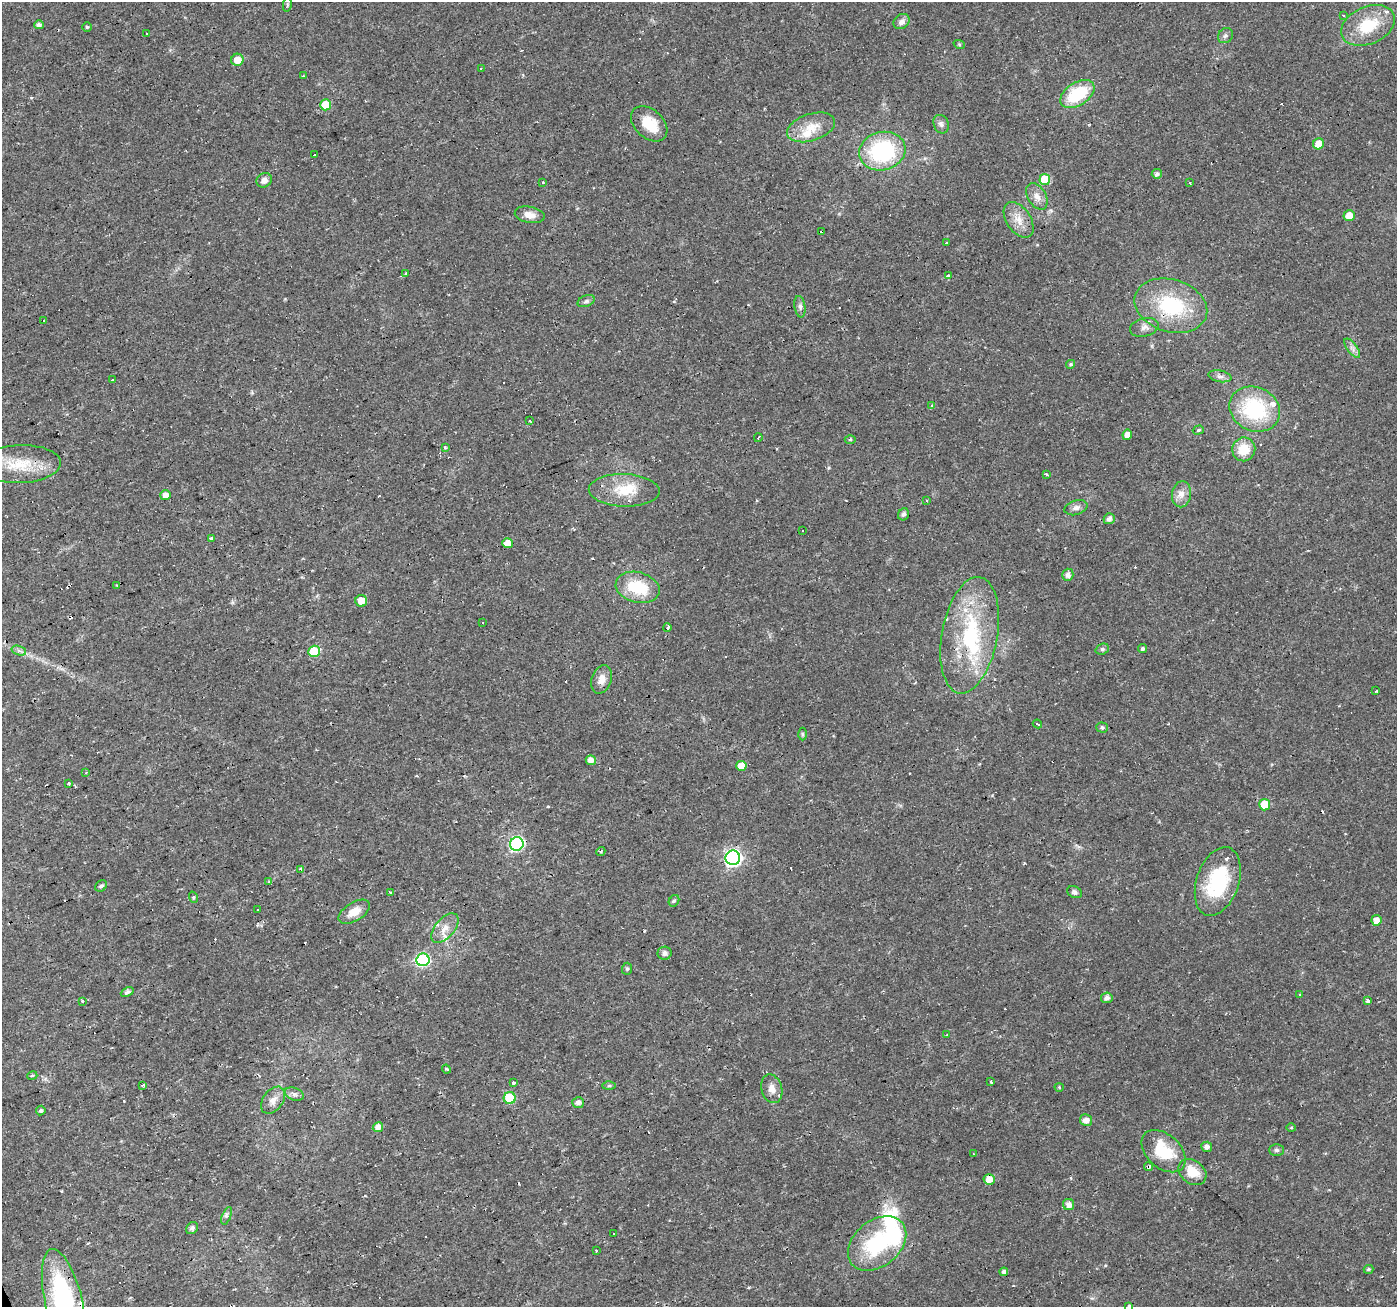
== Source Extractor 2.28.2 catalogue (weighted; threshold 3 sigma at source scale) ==
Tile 7 of 4 x 4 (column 3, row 2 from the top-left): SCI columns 2792-4186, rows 2742-4046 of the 5582 x 5430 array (HDU 1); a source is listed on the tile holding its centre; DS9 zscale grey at full resolution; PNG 1399 x 1309 px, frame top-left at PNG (2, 2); each listed source drawn as its Kron ellipse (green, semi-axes under 4 px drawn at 4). Shown black and unused: <1% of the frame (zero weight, under 2 of 3 exposures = <1% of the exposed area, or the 3 px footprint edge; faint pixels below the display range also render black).
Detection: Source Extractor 2.28.2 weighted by HDU 2 'WHT'; one run over the whole footprint, this tile lists its part. Background 0.0171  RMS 0.0023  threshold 0.0102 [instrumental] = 3 sigma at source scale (4.5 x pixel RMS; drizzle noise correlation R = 1.50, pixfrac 1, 0.0396/0.0396 arcsec/px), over >= 5 px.
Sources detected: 177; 1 inside a brighter object's white glare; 27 cosmic-ray / hot-pixel residue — neither listed nor drawn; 8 inside a brighter listed object's ellipse — not listed separately; the other 141 listed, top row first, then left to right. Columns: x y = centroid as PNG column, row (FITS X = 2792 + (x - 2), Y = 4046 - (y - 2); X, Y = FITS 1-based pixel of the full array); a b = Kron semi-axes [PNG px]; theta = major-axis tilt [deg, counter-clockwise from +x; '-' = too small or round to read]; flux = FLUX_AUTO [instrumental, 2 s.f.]
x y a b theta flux
287 4 8 4 82 0.32
1344 16 3 3 - 0.33
902 22 9 6 38 1.1
39 25 5 4 - 0.79
1368 25 28 18 24 8.7
87 27 5 4 - 0.32
146 34 3 3 - 0.57
1225 36 8 7 - 0.68
959 44 6 3 -20 0.25
237 60 6 6 - 2.6
481 68 4 3 - 0.29
303 76 3 3 - 0.25
1077 94 19 11 33 12
325 105 5 5 - 5.3
649 124 21 14 -42 6
941 124 9 7 -68 0.82
811 127 25 13 18 4.5
1318 144 6 5 - 2.8
882 151 23 19 15 23
315 155 3 3 - 0.99
1157 174 5 5 - 0.77
1045 179 5 5 - 8
264 180 8 7 - 1.2
543 182 3 2 - 0.23
1190 183 2 2 - 0.27
1037 196 14 9 -58 1.8
530 215 15 8 -11 2.1
1349 216 6 5 - 2.9
1019 220 20 12 -56 3.1
821 232 3 3 - 3.6
946 243 3 2 - 0.55
406 274 3 3 - 1.8
948 276 3 3 - 1.3
586 301 9 5 21 0.62
1171 306 37 26 -17 17
800 307 11 5 -82 0.76
44 320 3 3 - 11
1144 327 14 9 14 1.4
1352 348 11 5 -53 0.9
1071 364 5 4 - 0.35
1220 376 12 5 -11 0.83
112 380 3 3 - 0.79
932 405 3 3 - 0.58
1255 409 26 22 -26 18
530 421 4 2 - 0.26
1198 430 6 4 18 0.34
1127 435 5 4 - 1.5
758 438 4 2 - 0.51
850 439 5 3 - 0.29
445 447 4 3 - 0.42
1244 449 12 11 - 5
20 464 40 19 3 8.9
1046 474 3 3 - 0.36
624 490 35 16 -2 7.1
1181 494 13 9 81 1.8
165 495 5 5 - 1.6
927 501 3 3 - 0.25
1076 508 12 7 17 1.1
903 514 6 5 - 0.58
1109 519 5 5 - 1.1
802 531 3 3 - 0.51
211 539 3 3 - 4.1
508 543 5 5 - 2.6
1068 575 6 5 - 1.2
117 585 3 3 - 0.32
638 587 22 15 -15 9.1
361 601 6 6 - 2.3
483 623 3 3 - 0.5
667 628 4 3 - 0.99
970 635 59 28 80 24
1102 649 7 5 20 0.47
1142 649 4 4 - 0.47
19 651 7 4 -19 0.54
314 651 6 6 - 10
602 679 15 9 71 2.1
1376 691 4 3 - 1
1037 724 5 3 - 0.29
1102 727 6 5 - 0.51
802 734 6 4 -90 0.36
591 760 5 5 - 1.6
741 766 5 5 - 3.1
86 773 3 3 - 0.29
69 783 4 2 - 0.3
1265 805 5 5 - 5.8
517 844 7 6 - 38
601 852 5 4 - 0.42
733 858 7 7 - 69
301 869 4 3 - 1.8
269 881 4 3 - 0.36
1218 881 36 21 71 17
101 886 6 5 - 0.65
1075 892 8 5 -21 0.57
390 893 3 3 - 1.1
193 897 6 3 -72 0.25
674 901 6 5 - 0.47
258 910 3 3 - 2.1
354 912 17 9 31 2.9
1376 920 5 5 - 1.7
445 928 18 9 50 2.6
664 953 7 6 - 0.95
423 960 6 6 - 32
627 969 6 5 - 0.37
127 992 7 4 25 0.77
1300 995 4 2 - 0.32
1107 998 6 5 - 1
1368 1001 4 3 - 0.87
82 1002 4 2 - 0.22
947 1035 4 4 - 0.19
446 1069 4 3 - 0.31
32 1076 5 3 - 0.28
513 1082 3 3 - 2.1
991 1082 3 3 - 1.1
143 1085 3 3 - 1.2
609 1086 7 4 1 0.38
1059 1087 4 4 - 0.26
772 1089 14 10 -74 2
294 1094 10 6 -20 0.83
510 1098 6 6 - 9.7
273 1100 15 10 53 1.9
578 1103 6 5 - 0.99
41 1110 5 4 - 0.42
1086 1120 6 6 - 1.3
378 1127 5 5 - 1.5
1291 1128 5 3 - 0.21
1207 1147 5 5 - 1
1276 1150 7 5 -1 0.52
1163 1151 25 16 -42 9.7
974 1154 3 3 - 0.55
1148 1167 4 3 - 1.6
1192 1172 15 11 -36 4.9
989 1179 5 5 - 2.4
1069 1204 6 5 - 1.2
227 1216 9 3 69 0.4
192 1228 6 5 - 0.57
613 1233 3 3 - 0.61
877 1243 33 23 39 20
596 1251 3 2 - 0.38
1368 1269 5 4 - 0.41
1004 1272 4 4 - 0.75
64 1302 54 18 -77 36
1129 1306 4 4 - 0.3
Overlapping masked pixels (flux is a lower limit): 5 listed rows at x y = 821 232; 1171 306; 741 766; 1148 1167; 64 1302
Isophote crosses this tile's border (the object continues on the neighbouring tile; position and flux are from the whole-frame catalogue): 2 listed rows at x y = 64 1302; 1129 1306